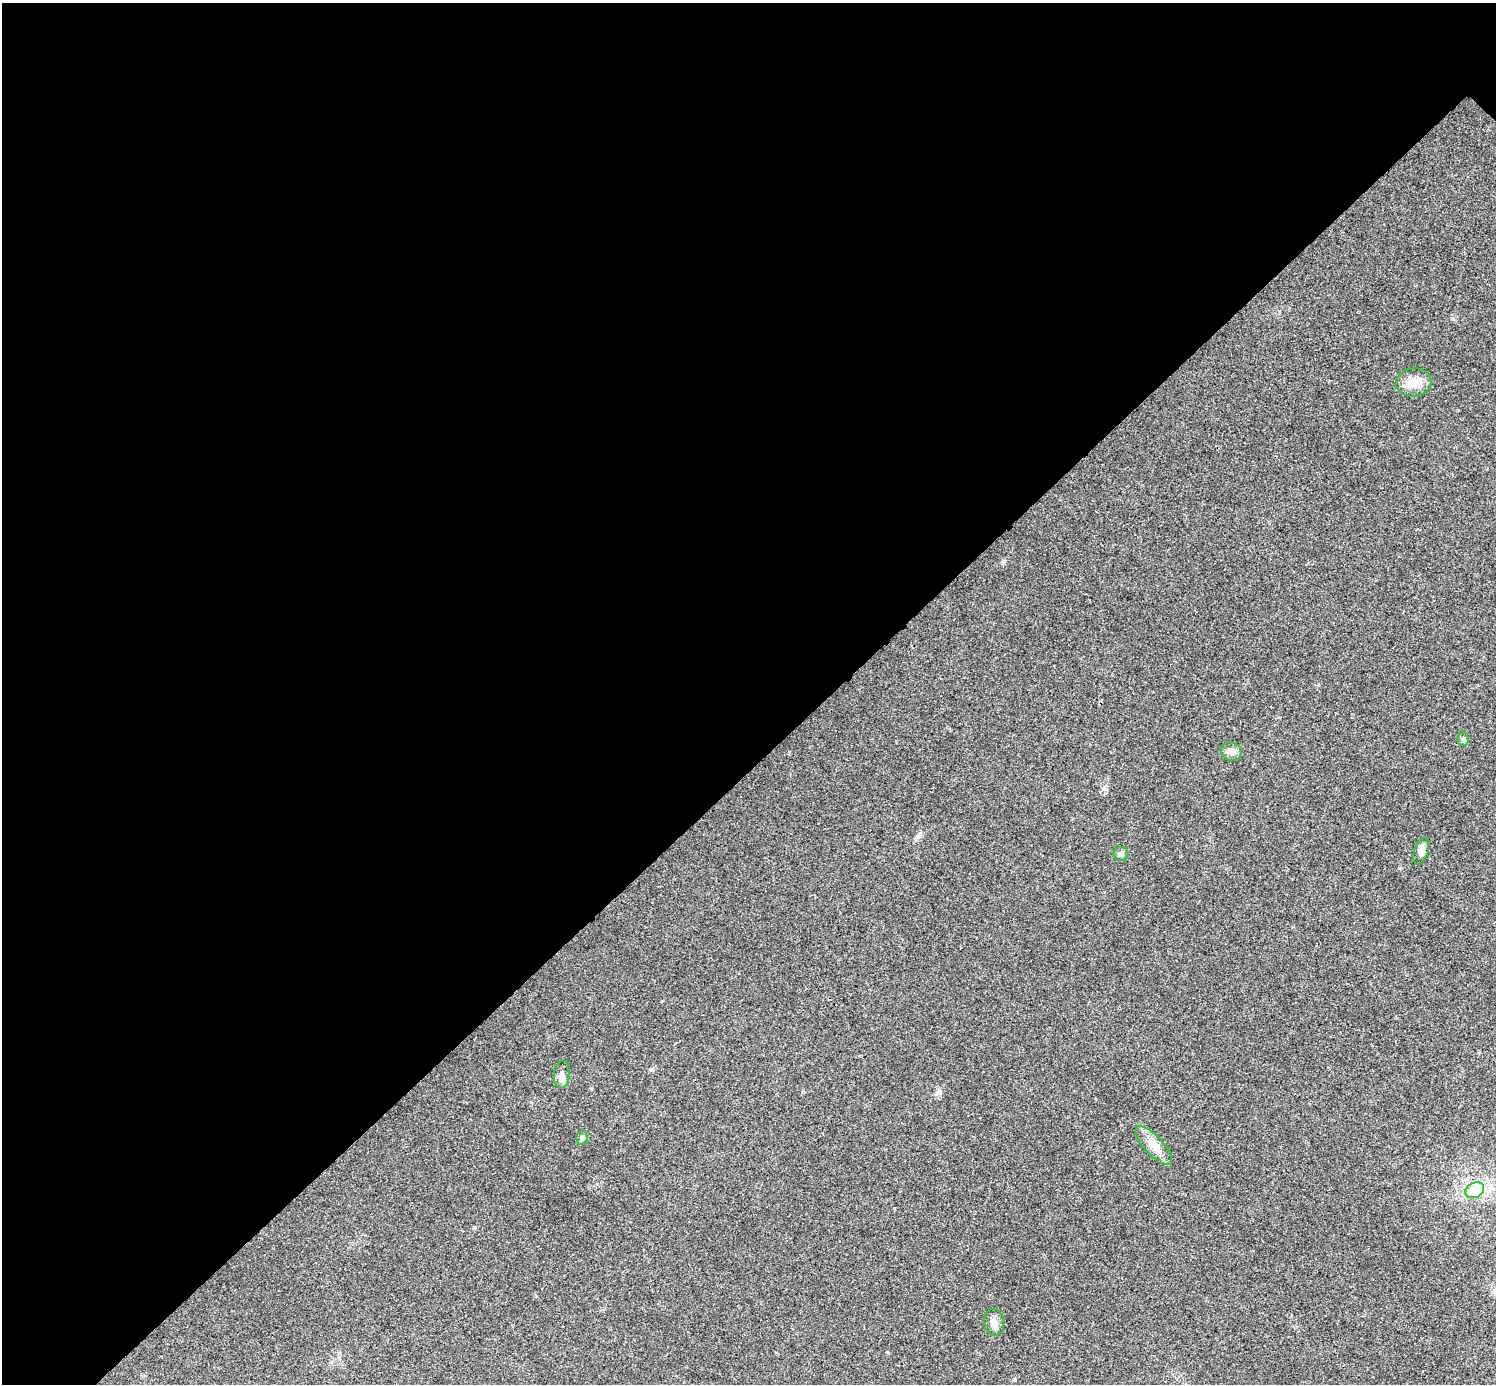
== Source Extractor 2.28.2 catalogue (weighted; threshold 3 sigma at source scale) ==
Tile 5 of 4 x 4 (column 1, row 2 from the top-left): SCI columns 6-1499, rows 3063-4444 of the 5983 x 5983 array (HDU 1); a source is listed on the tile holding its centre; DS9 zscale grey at full resolution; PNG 1498 x 1386 px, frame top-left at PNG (2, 3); each listed source drawn as its Kron ellipse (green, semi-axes under 4 px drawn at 4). Shown black and unused: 55% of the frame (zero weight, under 3 of 4 exposures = <1% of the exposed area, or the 3 px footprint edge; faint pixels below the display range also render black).
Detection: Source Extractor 2.28.2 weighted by HDU 2 'WHT'; one run over the whole footprint, this tile lists its part. Background 0.0222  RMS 0.0054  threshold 0.0242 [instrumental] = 3 sigma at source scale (4.5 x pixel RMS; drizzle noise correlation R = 1.50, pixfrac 1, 0.05/0.05 arcsec/px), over >= 5 px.
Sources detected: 10; all 10 listed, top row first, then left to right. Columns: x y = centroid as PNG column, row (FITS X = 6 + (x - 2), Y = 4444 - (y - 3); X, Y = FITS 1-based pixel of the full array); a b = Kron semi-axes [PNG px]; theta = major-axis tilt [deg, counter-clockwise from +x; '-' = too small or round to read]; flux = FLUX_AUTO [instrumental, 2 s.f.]
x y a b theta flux
1414 382 18 14 5 7.1
1463 739 7 5 -87 1.2
1231 751 10 9 - 2.9
1421 851 14 7 71 2.5
1121 854 7 7 - 1.8
562 1075 14 8 84 2.8
582 1138 7 5 86 1.1
1154 1145 25 9 -47 6.8
1475 1190 10 7 28 3.6
994 1322 13 10 -79 3.7
Unlisted compact peaks at least as high as the median listed source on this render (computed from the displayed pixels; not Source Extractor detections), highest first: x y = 1003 561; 920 833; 937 1093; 651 1070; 1104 788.